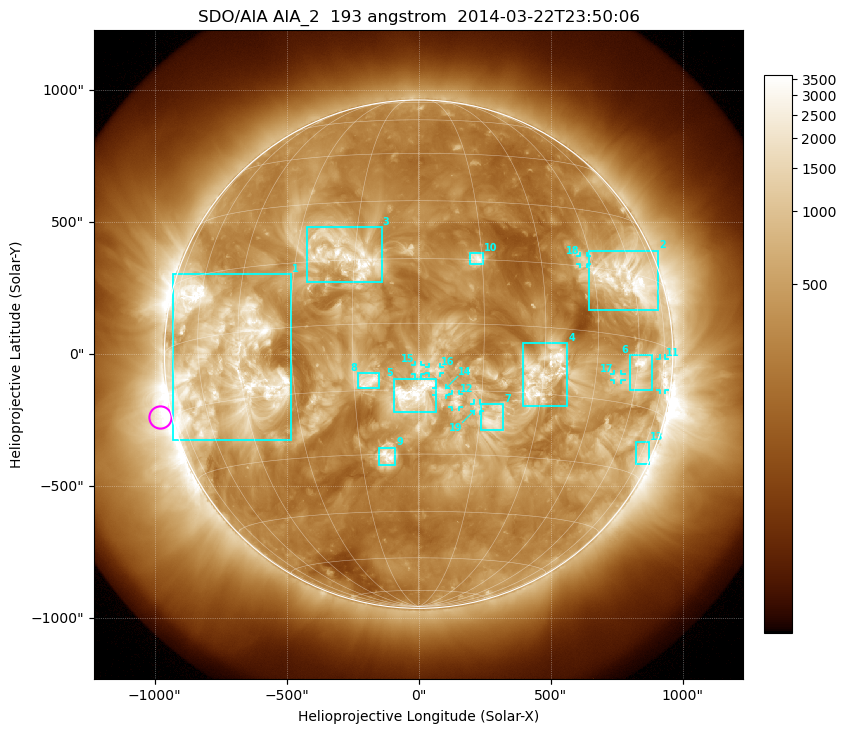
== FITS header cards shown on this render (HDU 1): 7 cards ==
TELESCOP= 'SDO/AIA'
INSTRUME= 'AIA_2'
WAVELNTH=                  193
WAVEUNIT= 'angstrom'
DATE-OBS= '2014-03-22T23:50:06.84'
CTYPE1  = 'HPLN-TAN'
CTYPE2  = 'HPLT-TAN'

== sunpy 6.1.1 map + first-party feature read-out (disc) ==
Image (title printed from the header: SDO/AIA AIA_2  193 angstrom  2014-03-22T23:50:06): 1024 x 1024 px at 2.4 arcsec/px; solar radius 963 arcsec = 401 px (full disc in frame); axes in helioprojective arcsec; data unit not stated in the header (colour bar unlabelled)
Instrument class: DISC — disc imager (sunpy class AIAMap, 193 A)
Bright regions (active regions / flare kernels): reference = the median radial profile (limb darkening/brightening removed); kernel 9 px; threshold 5 sigma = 946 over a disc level ~321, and >= 1.15x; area >= 12 px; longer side >= 10 px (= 24 arcsec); searched inside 0.97 R_sun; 19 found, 19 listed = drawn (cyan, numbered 1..; 8 of them under ~33 arcsec drawn as corner ticks so the feature stays visible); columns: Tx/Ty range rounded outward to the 5 arcsec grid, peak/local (2 s.f.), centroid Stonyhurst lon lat
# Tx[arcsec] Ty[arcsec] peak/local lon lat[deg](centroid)
1 -930..-485 -325..305 10 -49 -6
2 645..910 165..390 12 +58 +14
3 -425..-140 270..480 7.4 -17 +16
4 395..565 -200..40 8.6 +30 -11
5 -95..70 -220..-90 7.2 -1 -16
6 800..885 -140..-5 11 +61 -7
7 235..325 -285..-190 5.8 +18 -21
8 -230..-150 -130..-70 5.3 -11 -13
9 -150..-85 -420..-355 6.8 -8 -30
10 195..245 340..385 6.3 +14 +15
11 915..935 -135..-15 7.4 +75 -6
12 125..155 -200..-150 3.5 +9 -17
13 825..870 -415..-330 4.4 +76 -25
14 65..105 -155..-130 3.3 +5 -15
15 -15..10 -75..-40 3.5 +0 -10
16 40..85 -70..-50 2.9 +4 -10
17 740..770 -100..-75 4.7 +52 -9
18 610..640 340..375 4.6 +43 +17
19 210..235 -215..-185 3.6 +14 -19
Off-limb structures (1.02-1.3 R_sun): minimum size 162 px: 2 found; the strongest spans PA ~55..145 deg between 1.02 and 1.3 R_sun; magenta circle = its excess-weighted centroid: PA ~105 deg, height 1.05 R_sun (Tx ~-980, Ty ~-235 arcsec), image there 4.8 x the reference